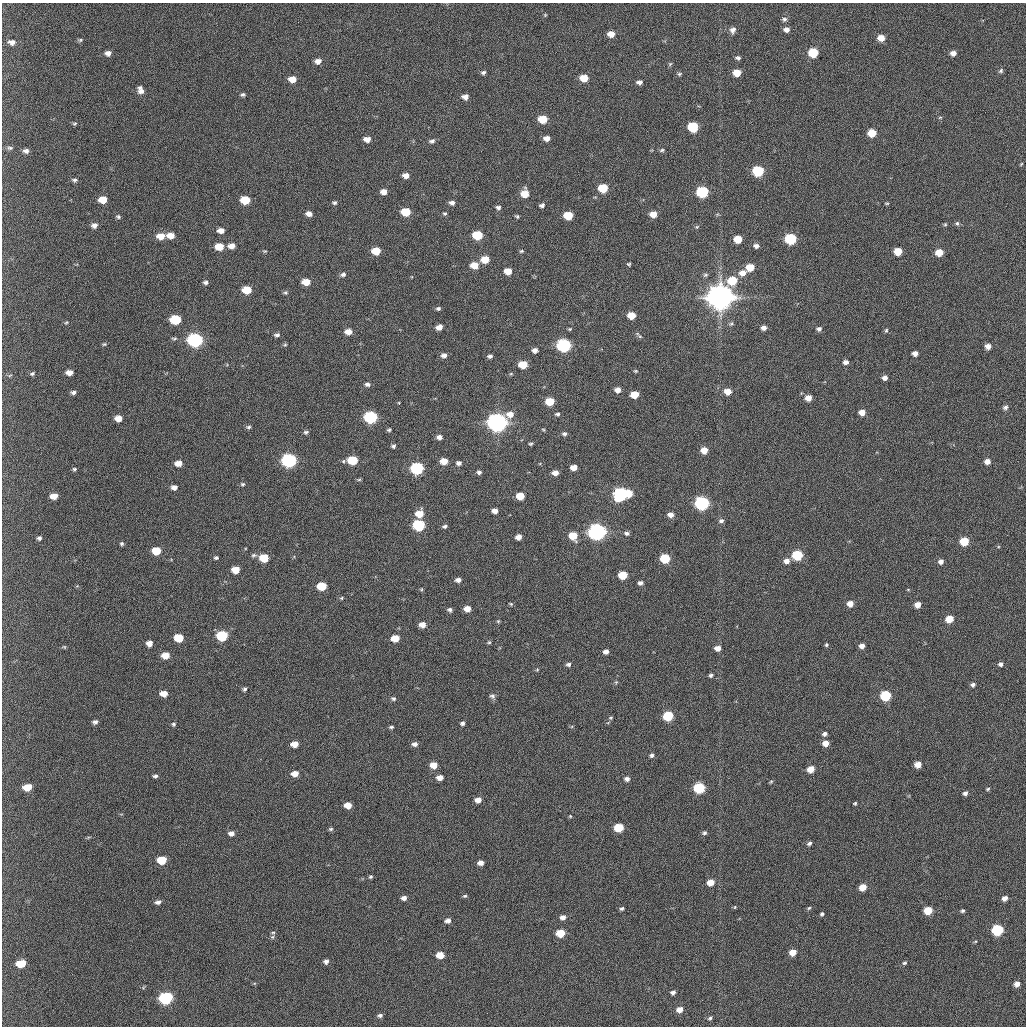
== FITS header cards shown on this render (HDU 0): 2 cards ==
NAXIS1  =                 1024 / length of data axis 1
NAXIS2  =                 1024 / length of data axis 2

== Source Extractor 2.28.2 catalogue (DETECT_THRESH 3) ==
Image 1024 x 1024 px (HDU 0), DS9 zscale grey, 1 PNG px = 1 image px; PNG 1028 x 1028 px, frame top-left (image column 1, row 1024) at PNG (2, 3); no overlay
Background 425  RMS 11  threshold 34.2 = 3 sigma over >= 5 px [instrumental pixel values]
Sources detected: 284; all 284 listed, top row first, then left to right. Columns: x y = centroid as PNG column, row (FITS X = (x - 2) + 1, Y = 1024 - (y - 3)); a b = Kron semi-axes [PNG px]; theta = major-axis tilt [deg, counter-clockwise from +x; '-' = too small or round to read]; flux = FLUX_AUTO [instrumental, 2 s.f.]
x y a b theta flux
545 15 5 4 - 7.0e+02
784 19 8 6 16 1.9e+03
786 29 6 5 - 3.6e+03
733 30 8 7 - 3.1e+03
611 34 6 5 - 7.7e+03
881 38 7 6 - 7.4e+03
80 40 7 5 2 1.2e+03
12 42 10 7 -6 4.2e+03
108 53 6 5 - 3.6e+03
813 53 7 6 - 3.0e+04
953 53 6 5 - 3.5e+03
738 58 6 4 2 1.7e+03
318 61 7 5 8 4.5e+03
670 64 6 5 - 9.7e+02
1001 71 7 5 47 1.4e+03
483 72 6 4 17 1.7e+03
737 73 6 5 - 1.2e+04
679 74 6 5 - 1.2e+03
584 78 7 5 2 1.2e+04
292 79 7 5 2 8.7e+03
639 82 5 4 - 2.8e+03
140 90 8 6 -74 4.2e+03
243 95 5 4 - 1.6e+03
465 97 6 5 - 4.7e+03
940 117 5 3 - 7.3e+02
543 119 7 5 0 1.8e+04
74 124 6 4 17 1.0e+03
693 127 7 6 - 4.4e+04
872 133 6 6 - 1.7e+04
547 138 6 5 - 4.5e+03
367 139 7 5 -2 5.6e+03
432 141 7 5 15 2.1e+03
10 148 9 5 5 1.8e+03
662 150 6 4 11 1.3e+03
26 151 6 5 - 2.7e+03
1021 164 4 2 - 7.0e+02
758 171 7 6 - 6.5e+04
406 175 6 5 - 5.2e+03
74 180 7 4 -3 1.6e+03
603 188 6 6 - 2.7e+04
384 192 6 5 - 5.7e+03
702 192 7 6 - 7.7e+04
525 194 7 6 - 1.3e+04
103 200 6 5 - 1.3e+04
245 200 7 6 - 2.3e+04
334 203 6 5 - 1.5e+03
452 203 6 5 - 2.8e+03
887 203 5 3 - 8.4e+02
542 205 6 4 19 2.1e+03
498 207 6 5 - 2.0e+03
406 212 7 5 1 2.4e+04
445 213 5 4 - 1.2e+03
309 214 6 5 - 4.3e+03
653 214 6 5 - 8.3e+03
568 215 6 5 - 2.4e+04
517 216 5 4 - 1.2e+03
118 217 5 5 - 1.3e+03
957 223 6 5 - 1.4e+03
945 224 5 4 - 9.0e+02
94 225 6 5 - 3.3e+03
697 227 5 4 - 1.0e+03
221 230 6 5 - 5.6e+03
171 235 7 5 -4 8.1e+03
477 235 7 6 - 3.3e+04
161 236 7 6 - 1.1e+04
738 239 6 5 - 1.6e+04
790 239 7 6 - 6.8e+04
232 246 7 5 2 6.1e+03
756 246 7 5 -6 2.9e+03
219 247 7 6 - 1.4e+04
265 251 5 4 - 8.6e+02
376 251 6 5 - 1.7e+04
521 251 5 4 - 1.1e+03
898 251 6 5 - 1.5e+04
939 253 6 5 - 1.2e+04
485 259 6 5 - 1.6e+04
629 264 4 3 - 9.7e+02
474 265 6 5 - 1.1e+04
750 267 6 5 - 1.2e+04
508 271 6 5 - 1.0e+04
742 273 8 7 - 6.5e+03
343 274 6 5 - 2.1e+03
732 281 8 6 1 2.5e+04
206 282 5 4 - 2.0e+03
306 282 6 5 - 1.2e+04
247 290 7 5 -3 2.0e+04
285 293 5 5 - 1.3e+03
720 297 9 8 - 1.7e+06
438 308 5 4 - 1.7e+03
631 315 6 5 - 1.4e+04
175 320 7 6 - 4.2e+04
66 322 5 3 - 8.4e+02
731 324 7 5 37 1.4e+03
439 327 6 5 - 6.4e+03
764 328 5 5 - 3.5e+03
570 329 5 4 - 8.5e+02
819 329 6 5 - 2.1e+03
886 330 6 4 63 1.0e+03
348 332 6 5 - 7.9e+03
277 335 6 5 - 2.2e+03
640 337 8 4 -39 1.3e+03
174 338 7 5 2 1.3e+03
195 340 7 6 - 2.1e+05
104 344 6 5 - 1.1e+03
285 344 5 5 - 9.9e+02
564 345 7 6 - 1.7e+05
988 346 5 5 - 4.2e+03
535 350 5 4 - 3.4e+03
915 353 5 4 - 3.7e+03
444 355 6 5 - 3.5e+03
490 356 5 4 - 2.0e+03
846 362 5 5 - 3.3e+03
523 364 6 5 - 2.3e+04
636 371 5 4 - 8.4e+02
69 372 6 4 6 6.0e+03
32 374 6 4 31 1.3e+03
511 374 6 4 1 8.4e+02
10 375 6 3 20 9.6e+02
885 378 5 4 - 3.3e+03
367 384 7 5 -6 2.4e+03
618 390 6 5 - 4.8e+03
728 391 6 5 - 9.3e+03
73 392 6 5 - 2.1e+03
634 395 6 5 - 1.6e+04
808 398 6 5 - 7.5e+03
550 401 6 5 - 2.2e+04
1005 407 6 5 - 2.0e+03
862 412 5 5 - 6.6e+03
557 414 5 4 - 1.4e+03
370 417 7 6 - 1.3e+05
118 418 6 5 - 8.0e+03
497 422 9 7 18 7.1e+05
248 427 6 5 - 1.6e+03
389 430 4 3 - 1.3e+03
543 430 6 3 -43 8.0e+02
306 432 6 5 - 1.6e+03
564 434 6 5 - 1.8e+03
439 437 6 5 - 3.9e+03
531 444 5 3 - 1.1e+03
393 446 5 4 - 1.6e+03
704 450 6 5 - 9.4e+03
289 460 7 6 - 2.0e+05
352 460 7 5 2 3.2e+04
444 461 6 5 - 9.7e+03
987 461 6 5 - 5.0e+03
179 463 7 5 5 7.4e+03
459 463 6 5 - 2.6e+03
574 467 6 4 9 7.6e+03
417 468 7 6 - 1.1e+05
74 469 4 4 - 1.2e+03
479 472 5 4 - 2.0e+03
555 473 5 4 - 5.3e+03
359 480 6 4 2 9.4e+02
243 484 5 5 - 1.3e+03
174 487 6 5 - 3.9e+03
629 493 5 5 - 1.4e+04
621 494 7 6 - 1.8e+05
54 496 6 5 - 7.8e+03
520 496 6 5 - 1.5e+04
702 503 7 6 - 1.9e+05
495 511 5 5 - 4.8e+03
419 514 7 6 - 1.3e+04
671 515 6 5 - 4.9e+03
721 521 7 5 22 2.2e+03
419 525 7 6 - 7.7e+04
445 526 5 4 - 1.7e+03
597 531 8 6 11 4.1e+05
627 533 6 4 -11 1.9e+03
573 536 6 6 - 1.9e+04
518 537 5 5 - 5.3e+03
39 538 5 4 - 1.6e+03
964 541 6 6 - 2.6e+04
122 544 5 5 - 1.4e+03
156 551 6 5 - 2.0e+04
254 555 8 6 18 1.8e+03
797 555 6 6 - 4.8e+04
216 558 5 4 - 1.5e+03
264 558 6 5 - 2.4e+04
665 558 6 6 - 3.9e+04
786 561 6 6 - 4.6e+03
941 561 6 6 - 3.1e+03
236 570 6 5 - 1.3e+04
623 575 6 5 - 2.3e+04
458 580 6 4 5 3.2e+03
640 583 5 4 - 2.4e+03
322 586 7 5 3 2.4e+04
421 589 5 3 - 7.9e+02
908 590 5 3 - 6.4e+02
341 598 4 4 - 8.9e+02
511 604 5 4 - 8.8e+02
850 604 5 5 - 6.9e+03
917 605 5 5 - 7.3e+03
467 609 6 5 - 7.0e+03
450 610 5 5 - 2.0e+03
949 619 6 5 - 1.6e+04
498 621 5 4 - 9.1e+02
422 625 6 5 - 6.8e+03
222 636 7 6 - 5.5e+04
179 638 6 5 - 2.3e+04
395 638 6 5 - 1.3e+04
489 642 5 5 - 1.0e+03
149 643 5 5 - 4.9e+03
826 645 4 3 - 1.1e+03
862 646 5 4 - 4.6e+03
64 647 5 4 - 8.0e+02
717 648 6 5 - 5.5e+03
606 652 5 4 - 3.3e+03
165 655 6 5 - 1.1e+04
568 664 6 5 - 2.0e+03
1000 664 6 5 - 2.3e+03
537 670 5 4 - 8.3e+02
711 675 5 4 - 1.6e+03
616 682 6 4 44 9.5e+02
973 685 6 5 - 1.9e+03
245 689 5 5 - 1.6e+03
164 694 6 5 - 8.1e+03
492 696 7 6 - 2.2e+03
885 696 6 6 - 5.9e+04
393 699 6 5 - 1.7e+03
668 716 6 6 - 4.4e+04
611 718 6 5 - 1.0e+03
95 722 5 4 - 2.2e+03
462 723 5 4 - 1.9e+03
173 724 5 5 - 1.3e+03
391 727 5 4 - 1.4e+03
825 734 6 5 - 2.1e+03
825 743 6 5 - 7.3e+03
294 744 6 5 - 8.7e+03
415 744 7 5 5 2.9e+03
651 755 6 5 - 1.8e+03
434 765 6 5 - 9.6e+03
918 765 5 5 - 8.4e+03
811 769 6 5 - 1.0e+04
295 774 6 5 - 6.7e+03
155 776 4 4 - 1.7e+03
440 777 6 5 - 5.7e+03
627 779 6 5 - 2.8e+03
771 782 5 4 - 8.4e+02
27 787 7 5 15 1.3e+04
699 788 6 6 - 6.8e+04
988 789 5 4 - 9.9e+02
965 793 5 4 - 2.2e+03
478 800 6 5 - 5.7e+03
855 803 3 3 - 9.9e+02
348 805 6 5 - 9.0e+03
570 816 4 4 - 7.7e+02
619 828 6 5 - 2.7e+04
331 829 6 5 - 1.3e+03
231 833 6 5 - 3.7e+03
704 833 6 5 - 1.6e+03
809 843 6 4 32 1.9e+03
162 860 7 5 5 2.2e+04
480 863 5 4 - 4.6e+03
370 877 4 4 - 1.2e+03
711 882 6 5 - 9.8e+03
863 887 6 5 - 1.1e+04
465 896 5 4 - 1.1e+03
404 898 5 4 - 3.3e+03
1005 898 6 5 - 4.2e+03
158 902 8 5 7 2.6e+03
735 907 5 4 - 8.0e+02
809 908 5 4 - 1.0e+03
622 909 5 4 - 1.4e+03
928 910 6 5 - 2.0e+04
962 911 5 4 - 1.3e+03
822 914 4 3 - 1.3e+03
563 917 5 5 - 4.3e+03
448 921 6 5 - 3.0e+03
998 930 6 6 - 7.2e+04
273 933 6 5 - 1.1e+03
560 933 6 5 - 2.2e+04
273 937 7 5 22 1.4e+03
975 942 5 3 - 7.6e+02
793 953 6 5 - 9.6e+03
440 955 6 5 - 1.4e+04
326 962 5 5 - 2.6e+03
21 963 8 5 16 1.8e+04
904 963 6 4 15 1.1e+03
1017 984 6 5 - 4.1e+03
673 992 5 4 - 2.5e+03
166 998 8 6 16 1.3e+05
680 1009 6 5 - 5.9e+03
380 1015 6 5 - 1.9e+03
710 1018 5 4 - 1.3e+03